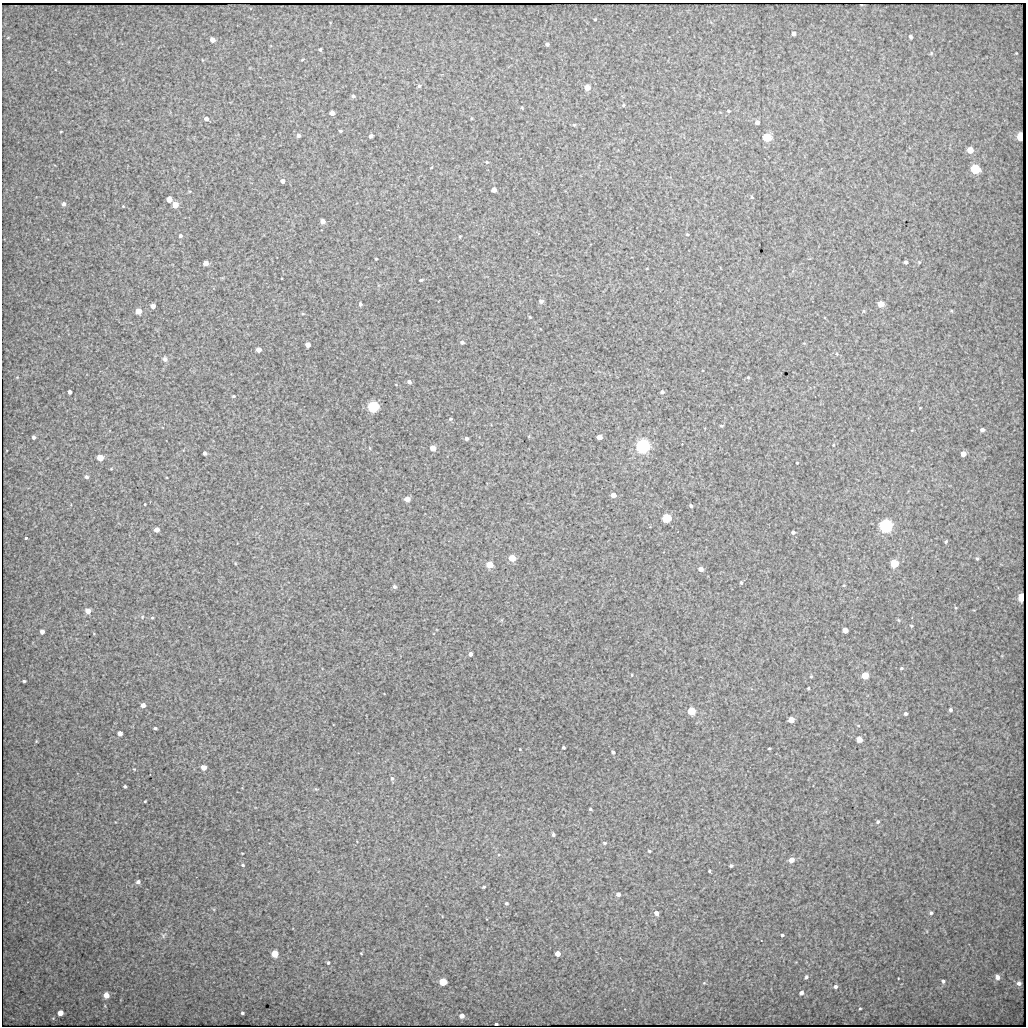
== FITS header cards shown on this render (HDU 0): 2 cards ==
NAXIS1  =                 1024 / length of data axis 1
NAXIS2  =                 1024 / length of data axis 2

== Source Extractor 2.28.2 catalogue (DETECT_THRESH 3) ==
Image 1024 x 1024 px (HDU 0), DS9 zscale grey, 1 PNG px = 1 image px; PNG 1028 x 1028 px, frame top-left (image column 1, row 1024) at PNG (2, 3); no overlay
Background 552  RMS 4.9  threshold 14.6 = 3 sigma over >= 5 px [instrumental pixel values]
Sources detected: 161; all 161 listed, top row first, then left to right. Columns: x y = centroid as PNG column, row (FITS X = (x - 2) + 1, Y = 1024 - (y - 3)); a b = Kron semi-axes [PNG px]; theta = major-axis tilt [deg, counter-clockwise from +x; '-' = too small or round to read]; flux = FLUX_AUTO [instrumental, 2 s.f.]
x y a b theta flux
595 19 3 2 - 250
794 34 4 4 - 1200
911 37 4 3 - 600
212 40 4 4 - 2300
547 44 4 3 - 680
320 49 4 3 - 440
931 53 4 4 - 350
1016 53 2 2 - 190
302 60 4 3 - 260
419 86 5 4 - 480
587 87 4 4 - 4300
353 96 5 4 - 620
623 105 4 3 - 390
728 111 3 2 - 310
332 113 4 4 - 2300
206 119 4 4 - 1300
757 122 4 4 - 960
574 125 5 4 - 400
340 131 4 3 - 420
298 135 4 4 - 810
371 136 4 3 - 1000
1020 136 5 4 - 12000
767 137 5 5 - 19000
970 150 4 4 - 5500
487 162 4 4 - 360
431 168 3 2 - 250
975 169 5 5 - 30000
282 181 4 4 - 1100
494 190 4 4 - 1600
752 197 5 4 - 350
169 199 4 4 - 3200
64 204 5 4 - 910
175 205 4 4 - 3400
123 206 4 4 - 240
323 221 4 4 - 1900
687 234 4 4 - 370
180 236 4 4 - 640
460 236 5 4 - 380
376 259 3 2 - 340
906 262 4 3 - 760
919 262 4 4 - 290
206 263 4 4 - 2400
421 280 4 3 - 400
541 301 5 5 - 1200
360 304 4 4 - 640
881 304 5 4 - 5700
153 306 4 4 - 1800
138 311 4 4 - 4100
864 311 6 4 -90 420
952 311 5 3 - 290
530 317 4 3 - 300
462 342 5 4 - 740
308 345 4 4 - 2500
259 349 4 4 - 2400
837 354 5 4 - 400
165 359 6 6 - 1300
748 377 4 4 - 300
409 382 4 4 - 820
70 392 4 4 - 1000
662 392 5 5 - 700
234 396 4 3 - 360
373 407 5 5 - 57000
920 408 3 2 - 190
450 419 5 4 - 370
721 426 4 3 - 360
982 430 4 4 - 1000
34 437 4 3 - 730
600 437 4 4 - 3400
466 438 3 3 - 690
682 444 2 2 - 150
833 445 4 3 - 260
643 446 5 5 - 150000
433 448 4 4 - 4000
205 453 4 3 - 690
963 454 4 4 - 3000
100 457 5 4 - 5000
797 463 3 2 - 250
111 469 5 3 - 290
86 477 5 5 - 730
613 495 4 4 - 2400
407 499 4 4 - 3200
145 504 3 2 - 220
691 506 4 3 - 520
667 518 5 5 - 21000
886 526 5 5 - 110000
157 530 4 4 - 2500
793 532 4 3 - 670
26 538 3 3 - 2100
946 542 4 3 - 420
512 558 5 4 - 6900
977 559 5 4 - 460
894 563 5 5 - 14000
490 565 5 4 - 7100
701 569 5 4 - 1800
741 583 5 4 - 520
844 585 4 3 - 290
394 587 5 5 - 710
1022 597 5 4 - 15000
88 611 4 4 - 3200
152 618 4 4 - 330
911 626 4 3 - 320
845 630 4 4 - 3200
42 632 4 4 - 1500
470 654 4 4 - 1300
901 668 5 4 - 380
632 675 3 3 - 290
865 675 5 4 - 8500
811 676 4 4 - 310
24 681 4 3 - 490
808 688 3 3 - 300
143 705 4 4 - 1600
950 710 4 4 - 670
691 711 5 5 - 11000
906 714 4 4 - 680
791 720 4 4 - 3800
155 728 4 3 - 530
120 733 4 4 - 2000
859 739 5 4 - 3300
36 741 3 2 - 240
563 747 3 3 - 440
769 748 4 2 - 280
520 749 3 2 - 210
613 752 4 3 - 700
204 767 4 4 - 2500
134 769 4 3 - 260
392 778 6 5 - 620
125 786 3 3 - 590
145 801 3 2 - 280
590 809 3 3 - 390
878 822 4 4 - 530
553 834 4 4 - 690
604 843 5 4 - 490
649 851 4 3 - 430
791 860 4 4 - 2500
243 865 4 3 - 370
731 866 4 3 - 560
709 871 3 3 - 330
138 882 4 4 - 790
484 887 3 3 - 380
618 894 4 4 - 1200
506 903 4 4 - 390
656 913 4 4 - 1600
931 913 5 4 - 570
782 935 3 3 - 540
361 953 3 2 - 240
275 954 5 5 - 6500
558 954 4 4 - 2600
328 963 4 3 - 390
806 977 5 3 - 700
997 977 6 5 - 1600
943 981 5 5 - 640
443 982 5 5 - 9800
1019 983 4 4 - 990
835 987 6 5 - 890
801 993 5 4 - 1100
106 995 4 4 - 3300
860 1008 5 3 - 300
60 1013 4 4 - 2800
242 1013 3 3 - 470
462 1016 4 4 - 1600
496 1024 4 2 - 490